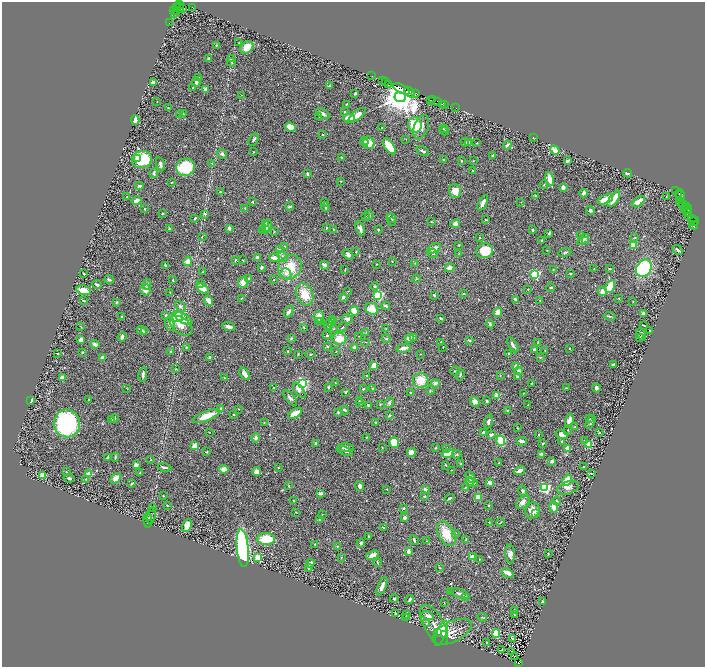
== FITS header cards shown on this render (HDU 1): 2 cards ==
NAXIS1  =                 1406
NAXIS2  =                 1330

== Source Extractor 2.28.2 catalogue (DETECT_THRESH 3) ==
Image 1406 x 1330 px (HDU 1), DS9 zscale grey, zoomed out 1/2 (1 PNG px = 2 x 2 image px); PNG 707 x 669 px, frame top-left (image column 2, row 1330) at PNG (2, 2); each listed source drawn as its Kron ellipse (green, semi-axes under 4 px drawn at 4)
Background 0.592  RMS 0.028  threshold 0.0849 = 3 sigma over >= 5 px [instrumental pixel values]
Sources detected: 600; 43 cannot appear on this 1/2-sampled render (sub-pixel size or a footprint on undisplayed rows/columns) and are neither listed nor drawn; of the other 557, the 500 brightest by FLUX_AUTO listed and drawn (57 fainter detections omitted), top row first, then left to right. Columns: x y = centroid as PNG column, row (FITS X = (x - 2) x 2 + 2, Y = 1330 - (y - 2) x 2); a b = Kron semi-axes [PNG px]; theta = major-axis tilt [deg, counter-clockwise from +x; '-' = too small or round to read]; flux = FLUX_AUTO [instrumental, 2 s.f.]
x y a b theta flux
179 3 2 1 - 68
176 7 2 1 - 18
192 7 2 1 - 14
179 8 5 3 - 650
183 9 3 3 - 160
174 11 2 2 - 62
177 11 3 2 - 370
174 13 4 1 - 65
169 23 2 1 - 13
239 43 3 2 - 2.9
216 45 4 3 - 5.8
247 47 7 5 40 92
209 58 3 2 - 12
231 59 4 3 - 6.6
231 62 4 3 - 6.7
372 76 2 1 - 44
199 77 3 3 - 3.6
383 80 3 1 - 71
386 81 3 1 - 32
153 82 3 3 - 24
196 82 4 3 - 23
388 85 2 2 - 51
329 86 4 3 - 5.6
193 88 4 2 - 5.6
206 89 4 3 - 19
401 89 9 3 -26 650
410 92 6 4 -45 610
355 93 4 3 - 6.4
415 94 4 3 - 150
242 95 4 2 - 2.3
400 97 5 5 - 17000
430 100 2 1 - 31
432 100 3 2 - 63
157 101 3 2 - 2.2
437 101 3 2 - 82
346 104 3 2 - 2.6
442 104 2 1 - 7.3
444 104 2 1 - 40
168 108 2 1 - 2.7
455 108 3 1 - 15
344 112 2 2 - 9.6
183 113 3 2 - 2.5
179 114 4 2 - 3.4
323 114 8 3 -35 18
357 115 10 4 38 49
319 116 3 3 - 6.3
349 118 6 3 0 84
135 120 5 3 - 45
415 125 8 6 -76 150
290 127 5 4 - 64
421 127 13 7 70 40
382 128 2 2 - 2.6
443 129 4 2 - 4.6
445 131 4 2 - 4.4
323 135 3 2 - 6.6
533 138 3 2 - 2.5
254 139 7 3 60 8.3
406 139 2 2 - 3.8
364 142 4 3 - 6.9
465 142 4 3 - 8.5
469 142 3 2 - 2.9
369 143 6 5 - 67
477 143 2 1 - 3
507 145 4 2 - 16
389 146 9 4 -57 130
555 150 5 3 - 43
422 151 7 2 -27 12
254 152 2 2 - 2.8
222 154 5 4 - 12
493 156 3 2 - 16
342 157 3 2 - 4.2
137 159 2 2 - 39
142 160 10 8 16 250
443 160 2 2 - 2.7
461 160 2 2 - 4.3
473 161 2 2 - 2.5
567 161 3 2 - 14
212 163 4 3 - 4.3
160 164 7 4 -74 15
186 167 9 8 - 220
473 170 2 2 - 2.8
154 173 5 3 - 13
628 173 4 2 - 8.9
307 174 3 2 - 14
550 179 7 3 -79 55
341 181 3 2 - 2.5
172 182 2 2 - 3.2
544 185 4 2 - 3.9
139 186 4 3 - 11
563 187 3 3 - 26
675 190 2 1 - 59
455 191 7 6 - 57
220 192 3 2 - 6.4
584 193 4 3 - 23
679 194 3 1 - 160
536 195 3 2 - 8.6
127 196 2 2 - 3.1
666 196 2 2 - 3.5
680 196 6 4 82 700
605 199 8 3 23 82
614 199 9 3 57 78
136 201 5 3 - 33
252 202 2 2 - 6.2
325 202 3 2 - 2.8
521 202 2 2 - 3.2
638 202 7 3 39 90
680 202 4 1 - 28
483 203 8 3 63 23
682 203 2 1 - 50
684 204 2 1 - 43
290 206 4 2 - 9.2
326 207 4 3 - 8.1
685 207 3 2 - 290
245 208 3 3 - 4.9
144 209 3 2 - 3.2
687 209 6 2 41 780
590 210 5 4 - 11
688 210 3 2 - 220
162 213 3 2 - 5.2
687 213 3 2 - 240
205 214 4 3 - 7.1
369 215 5 3 - 7.9
689 216 2 1 - 50
366 217 2 2 - 3.1
195 218 2 2 - 8.6
391 218 5 3 - 16
692 219 4 3 - 120
486 220 4 3 - 3.1
392 221 2 2 - 10
431 221 2 2 - 3.8
694 221 5 3 - 560
266 223 3 3 - 6.3
455 224 5 4 - 27
693 225 4 4 - 170
267 226 6 3 61 22
326 227 2 1 - 2.8
229 228 4 3 - 12
360 228 7 4 -69 26
169 229 3 3 - 8.8
265 229 3 3 - 8.7
333 229 3 2 - 4.6
263 230 3 2 - 14
378 230 2 2 - 7
533 230 3 2 - 5
274 231 3 2 - 2.4
549 233 4 3 - 8.7
202 236 4 2 - 3.4
580 236 3 2 - 2.9
479 237 3 2 - 3.4
635 237 4 3 - 4.8
542 240 4 3 - 6.2
583 240 7 4 39 25
586 241 2 2 - 2.7
459 245 3 3 - 3.5
633 245 2 2 - 170
285 246 3 3 - 4.3
434 248 8 4 27 39
280 250 4 3 - 11
547 250 3 2 - 3.3
678 250 5 2 - 14
356 251 3 2 - 3.7
485 251 8 7 - 170
565 252 6 3 18 8.5
433 253 5 3 - 7.9
459 253 2 2 - 2.2
348 255 6 4 -39 15
283 256 6 2 -45 8
257 257 3 2 - 18
274 258 5 3 - 39
235 260 4 3 - 4.8
242 260 2 2 - 2.4
188 261 5 4 - 36
392 261 2 2 - 3
415 263 4 2 - 2.5
377 264 2 2 - 3.2
165 265 3 2 - 11
325 265 4 3 - 31
261 267 3 2 - 12
290 267 13 11 51 140
450 268 5 4 - 26
644 268 9 7 54 390
553 269 2 1 - 2.7
594 269 3 2 - 2.5
610 269 3 2 - 5.6
345 270 2 1 - 2.7
203 272 2 2 - 2.6
84 273 2 2 - 4.6
286 274 5 5 - 26
535 274 3 3 - 640
570 274 3 2 - 6.3
249 278 3 3 - 10
416 279 4 2 - 4.1
109 280 5 3 - 12
173 280 2 2 - 3.4
274 280 2 2 - 3.9
243 282 5 5 - 44
147 284 5 4 - 12
201 284 3 2 - 8.5
97 285 4 2 - 11
610 286 7 3 63 130
375 287 4 3 - 9.2
551 287 4 2 - 8.5
202 288 7 3 -32 70
528 289 2 2 - 2.2
83 290 7 4 -11 69
145 290 5 5 - 35
348 291 2 2 - 4.6
602 291 4 4 - 29
170 293 3 1 - 3.9
463 293 2 2 - 3.8
305 294 11 8 -67 98
378 295 4 3 - 410
434 295 3 2 - 9.9
343 297 3 2 - 18
619 298 2 2 - 2.7
241 299 3 2 - 3.1
515 299 4 2 - 9.6
84 301 3 2 - 3.3
208 301 5 3 - 43
540 301 4 2 - 2.5
633 301 2 2 - 2.3
117 302 4 3 - 6.7
386 306 4 2 - 17
180 307 6 4 -52 14
372 309 7 5 -28 77
354 311 5 4 - 53
289 312 6 3 57 16
498 312 4 4 - 43
643 313 4 3 - 11
166 315 3 3 - 7.8
122 316 3 2 - 6.7
177 316 6 5 - 530
610 316 6 3 -9 6.9
319 317 6 5 - 50
440 318 3 2 - 8.9
184 319 10 4 -30 42
347 319 5 3 - 19
332 320 3 3 - 8.9
318 321 3 2 - 5.3
321 322 3 3 - 10
330 322 4 3 - 14
170 324 7 4 -70 20
490 324 4 3 - 9.7
328 325 5 3 - 7
644 325 3 1 - 5.2
181 326 13 7 -36 42
81 327 3 2 - 2.3
229 327 6 3 -19 28
342 327 5 2 - 3.4
304 328 3 2 - 3.7
333 329 3 2 - 3.1
386 329 3 2 - 3.3
142 330 5 3 - 8.2
650 331 2 2 - 5.3
144 332 4 2 - 6.5
366 333 3 2 - 3.2
641 334 6 2 -68 6.9
327 335 4 3 - 7.3
359 336 2 2 - 2.6
122 337 5 3 - 20
413 337 3 3 - 3.7
640 337 3 2 - 3.7
291 338 3 3 - 5.9
409 338 4 3 - 37
339 339 7 6 - 78
386 339 4 3 - 6.1
81 340 4 3 - 25
469 340 3 2 - 6.8
366 342 3 2 - 2.3
441 342 3 2 - 5.3
538 343 4 2 - 6.2
95 344 4 3 - 20
513 345 8 3 -57 15
186 347 3 3 - 5.5
327 347 3 2 - 5
355 347 3 3 - 13
443 347 2 1 - 2.5
404 348 7 3 12 32
569 348 2 2 - 7.6
534 349 2 2 - 9.1
545 350 3 2 - 2.2
170 351 3 2 - 5.1
287 351 3 2 - 2.6
336 351 2 2 - 2.2
82 352 3 2 - 3.7
58 354 2 2 - 6.5
298 354 2 2 - 4.4
311 354 5 3 - 6
420 354 3 2 - 2.3
509 354 2 2 - 6.1
102 357 2 2 - 29
541 357 3 2 - 2.8
210 358 3 2 - 15
613 364 3 2 - 5.3
374 365 4 3 - 52
516 366 4 3 - 25
176 369 3 2 - 3.4
455 371 5 3 - 7
519 371 4 3 - 8.8
143 374 7 3 81 14
245 374 7 3 -54 33
367 375 2 2 - 7.3
460 375 6 3 72 9.2
500 376 3 2 - 3.2
517 376 3 2 - 12
62 377 3 2 - 38
224 378 3 2 - 3.9
421 380 7 7 - 94
302 383 3 3 - 1200
335 383 2 1 - 2.2
435 383 4 4 - 21
531 383 2 2 - 3.6
274 387 2 2 - 3.3
328 387 3 2 - 6.7
126 388 3 2 - 2.9
566 388 2 2 - 2.4
596 388 4 3 - 24
363 389 3 2 - 6
373 389 2 2 - 25
299 390 9 4 -55 24
430 390 4 3 - 6
345 392 4 3 - 5.4
410 393 2 2 - 3.9
523 393 2 1 - 2.8
497 396 2 2 - 170
290 398 9 4 -49 17
89 399 2 2 - 17
31 400 4 2 - 18
359 400 3 3 - 2.6
487 401 2 2 - 9.2
475 402 5 4 - 34
360 403 4 2 - 5.4
389 403 6 3 62 9.8
380 404 3 2 - 3.7
528 404 2 1 - 2.5
368 405 3 2 - 9.7
220 409 4 3 - 7.8
239 409 2 1 - 2.3
344 410 4 2 - 11
508 410 3 2 - 3.7
338 412 3 3 - 6.1
295 413 8 3 31 87
234 415 2 2 - 6.2
389 415 3 2 - 8.6
206 416 14 5 21 97
115 418 3 2 - 7.3
589 418 2 2 - 4.5
111 420 4 3 - 5.8
569 420 6 3 66 63
488 421 7 3 73 12
264 422 3 2 - 3
375 422 2 2 - 6.2
591 422 7 3 61 8.7
67 423 14 13 - 800
575 427 3 3 - 3.8
517 428 3 2 - 2.6
568 430 2 2 - 3.3
209 432 2 2 - 2.6
483 433 4 3 - 18
599 433 2 1 - 3
491 435 4 2 - 18
539 435 2 2 - 4.6
561 435 6 4 -21 24
366 437 3 2 - 4.2
256 438 4 4 - 16
501 441 5 4 - 290
522 441 5 3 - 18
562 441 4 3 - 6.1
584 441 3 2 - 5
394 442 5 5 - 78
316 443 4 3 - 16
543 443 3 2 - 6.9
589 444 4 3 - 89
195 446 2 2 - 170
382 447 3 3 - 3.4
346 448 8 4 -5 18
435 448 4 2 - 3.6
567 448 3 3 - 52
447 449 3 3 - 5.9
345 451 9 2 -19 15
207 452 4 3 - 4.4
411 453 4 4 - 52
448 453 6 4 12 76
457 454 5 3 - 6.2
542 455 3 2 - 27
115 457 4 2 - 6.1
107 458 4 2 - 11
151 460 2 2 - 3.2
552 461 3 2 - 17
499 463 3 2 - 3.1
461 464 2 2 - 4.1
136 465 3 3 - 22
446 465 3 2 - 4.4
165 467 7 3 -11 15
584 467 2 2 - 4.4
279 468 2 2 - 4.1
224 469 4 4 - 32
451 470 2 2 - 2.5
520 471 6 2 28 32
66 472 3 3 - 4.5
256 472 4 4 - 31
140 473 4 2 - 6.2
89 474 4 4 - 34
591 474 3 2 - 4
42 475 3 2 - 110
470 477 6 4 -59 37
69 478 6 3 -8 8.6
116 478 6 4 44 43
86 479 3 3 - 5.8
567 480 6 3 58 150
469 481 4 3 - 12
472 482 6 4 -16 19
490 483 4 3 - 19
132 484 3 2 - 6.3
288 486 3 2 - 4.2
359 486 4 3 - 18
465 487 3 2 - 3.8
544 488 3 3 - 910
568 488 11 6 18 27
387 489 3 2 - 2.5
425 489 3 3 - 14
523 491 5 4 - 15
320 493 4 2 - 24
163 496 3 2 - 3.1
425 496 3 3 - 6.4
478 497 3 3 - 94
449 498 5 2 - 7.9
293 500 2 2 - 18
556 501 4 4 - 6.4
523 502 8 5 45 27
167 505 2 2 - 3.7
488 505 2 2 - 4.4
153 507 4 2 - 3.6
553 507 6 3 -80 63
403 508 4 2 - 6.3
532 510 8 7 - 53
296 512 2 2 - 3
536 513 2 2 - 5.8
322 514 2 2 - 2.6
151 516 8 2 80 6.9
149 518 3 2 - 3.6
404 518 3 3 - 27
320 519 3 2 - 7.7
148 520 8 3 -87 11
501 522 4 2 - 3.3
489 523 3 2 - 2.6
187 526 7 4 69 55
383 527 3 2 - 7.4
455 533 3 2 - 2.5
446 534 13 8 -60 110
368 536 3 2 - 4.3
266 539 9 6 -3 150
466 539 3 2 - 4.7
414 540 5 2 - 11
427 541 3 2 - 2.5
361 543 4 3 - 14
315 544 2 2 - 4.3
337 547 4 3 - 4.9
243 548 19 6 -84 1400
408 551 3 2 - 30
548 553 3 2 - 3.1
510 554 9 5 -88 30
373 555 6 4 19 31
341 557 2 2 - 2.7
472 557 4 3 - 29
258 558 3 3 - 370
480 559 3 2 - 4.2
377 562 4 2 - 4.4
310 563 4 2 - 24
308 568 3 2 - 11
440 568 3 2 - 2.7
507 573 6 3 -22 49
382 586 10 3 68 33
450 591 3 2 - 2.5
460 594 10 3 -21 13
465 597 3 2 - 4.9
394 599 4 4 - 8.7
410 600 5 3 - 9
543 601 4 2 - 7.7
444 603 2 2 - 2.3
514 611 3 3 - 8.1
396 614 2 2 - 4.8
407 614 3 2 - 4.6
514 614 3 3 - 4.8
428 616 6 3 -19 22
406 617 3 2 - 3.8
482 617 5 3 - 4.4
426 623 3 3 - 5.3
434 625 22 10 -62 67
438 632 4 2 - 50
452 632 21 10 26 74
441 633 13 5 69 160
496 633 4 4 - 230
445 635 3 3 - 47
513 638 2 2 - 5.9
486 643 4 3 - 3.7
502 649 2 2 - 3
511 651 2 2 - 2.4
514 657 2 1 - 2.8
519 663 3 2 - 370
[57 fainter detections neither listed nor drawn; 43 sub-pixel or undisplayed-footprint detections neither listed nor drawn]